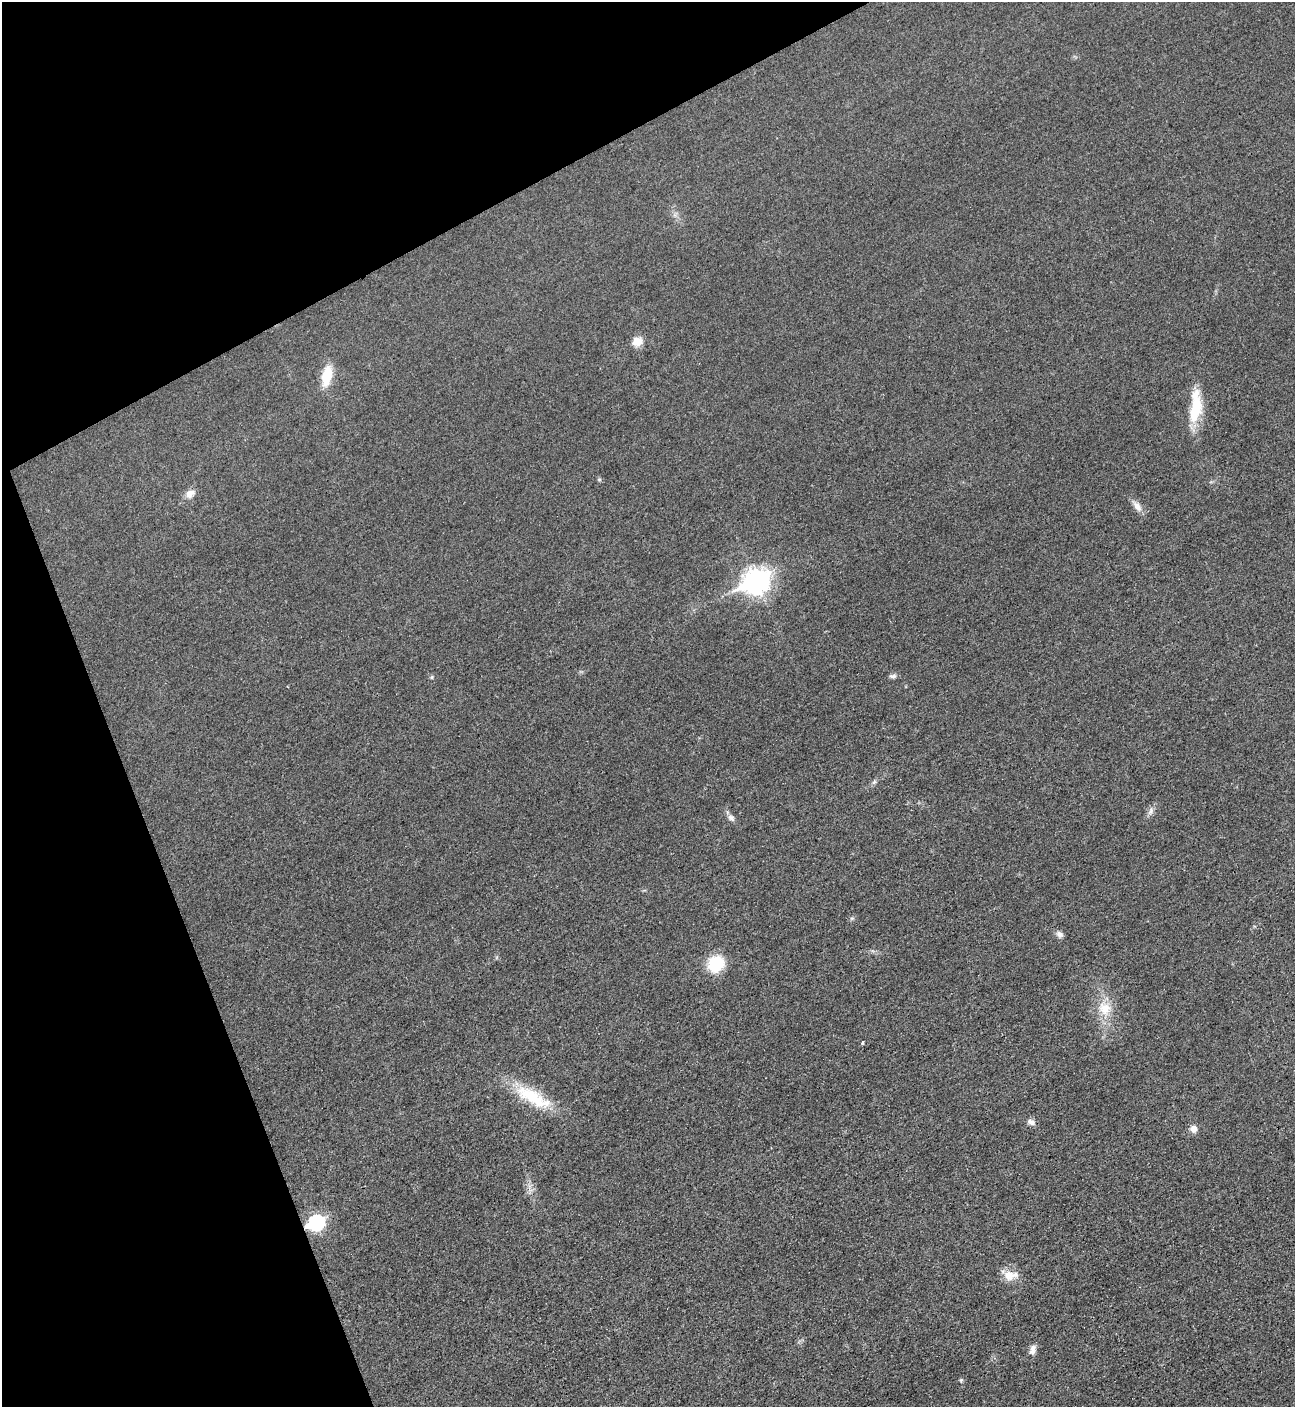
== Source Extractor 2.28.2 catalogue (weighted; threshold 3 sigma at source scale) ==
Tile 5 of 4 x 4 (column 1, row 2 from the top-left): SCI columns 303-1595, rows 2820-4224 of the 5634 x 5651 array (HDU 1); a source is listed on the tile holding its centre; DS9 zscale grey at full resolution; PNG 1297 x 1409 px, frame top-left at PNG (2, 2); no overlay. Shown black and unused: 21% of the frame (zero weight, under 3 of 4 exposures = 1% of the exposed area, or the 3 px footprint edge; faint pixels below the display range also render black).
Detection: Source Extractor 2.28.2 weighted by HDU 2 'WHT'; one run over the whole footprint, this tile lists its part. Background 0.0194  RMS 0.0041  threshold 0.0184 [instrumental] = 3 sigma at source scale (4.5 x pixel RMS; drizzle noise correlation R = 1.50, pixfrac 1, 0.05/0.05 arcsec/px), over >= 5 px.
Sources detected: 25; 1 inside a brighter listed object's ellipse — not listed separately; the other 24 listed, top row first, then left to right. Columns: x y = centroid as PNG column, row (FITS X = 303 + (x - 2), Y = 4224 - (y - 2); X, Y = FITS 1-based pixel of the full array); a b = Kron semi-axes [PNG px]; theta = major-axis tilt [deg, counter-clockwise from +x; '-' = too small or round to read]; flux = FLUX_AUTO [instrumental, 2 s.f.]
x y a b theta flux
637 341 14 12 26 4
327 376 24 11 78 11
1196 406 44 14 85 16
599 479 6 4 0 0.57
190 494 15 9 35 3.2
1137 506 18 8 -54 3.1
756 581 11 9 26 340
893 676 8 6 -1 1.3
432 677 6 4 88 0.52
874 782 8 4 44 0.94
1151 811 12 7 73 1.9
731 818 11 7 -43 1.8
852 918 6 4 18 0.63
1059 934 10 8 -40 1.6
716 964 18 16 49 16
1105 1008 21 18 -54 9.5
863 1043 4 4 - 0.62
533 1097 51 17 -29 21
1031 1122 10 7 -25 1.8
1194 1129 8 8 - 2.8
316 1223 8 7 - 81
1009 1275 17 15 -6 5.7
1033 1348 10 9 - 1.9
961 1380 6 5 - 0.57
Overlapping masked pixels (flux is a lower limit): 1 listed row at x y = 316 1223